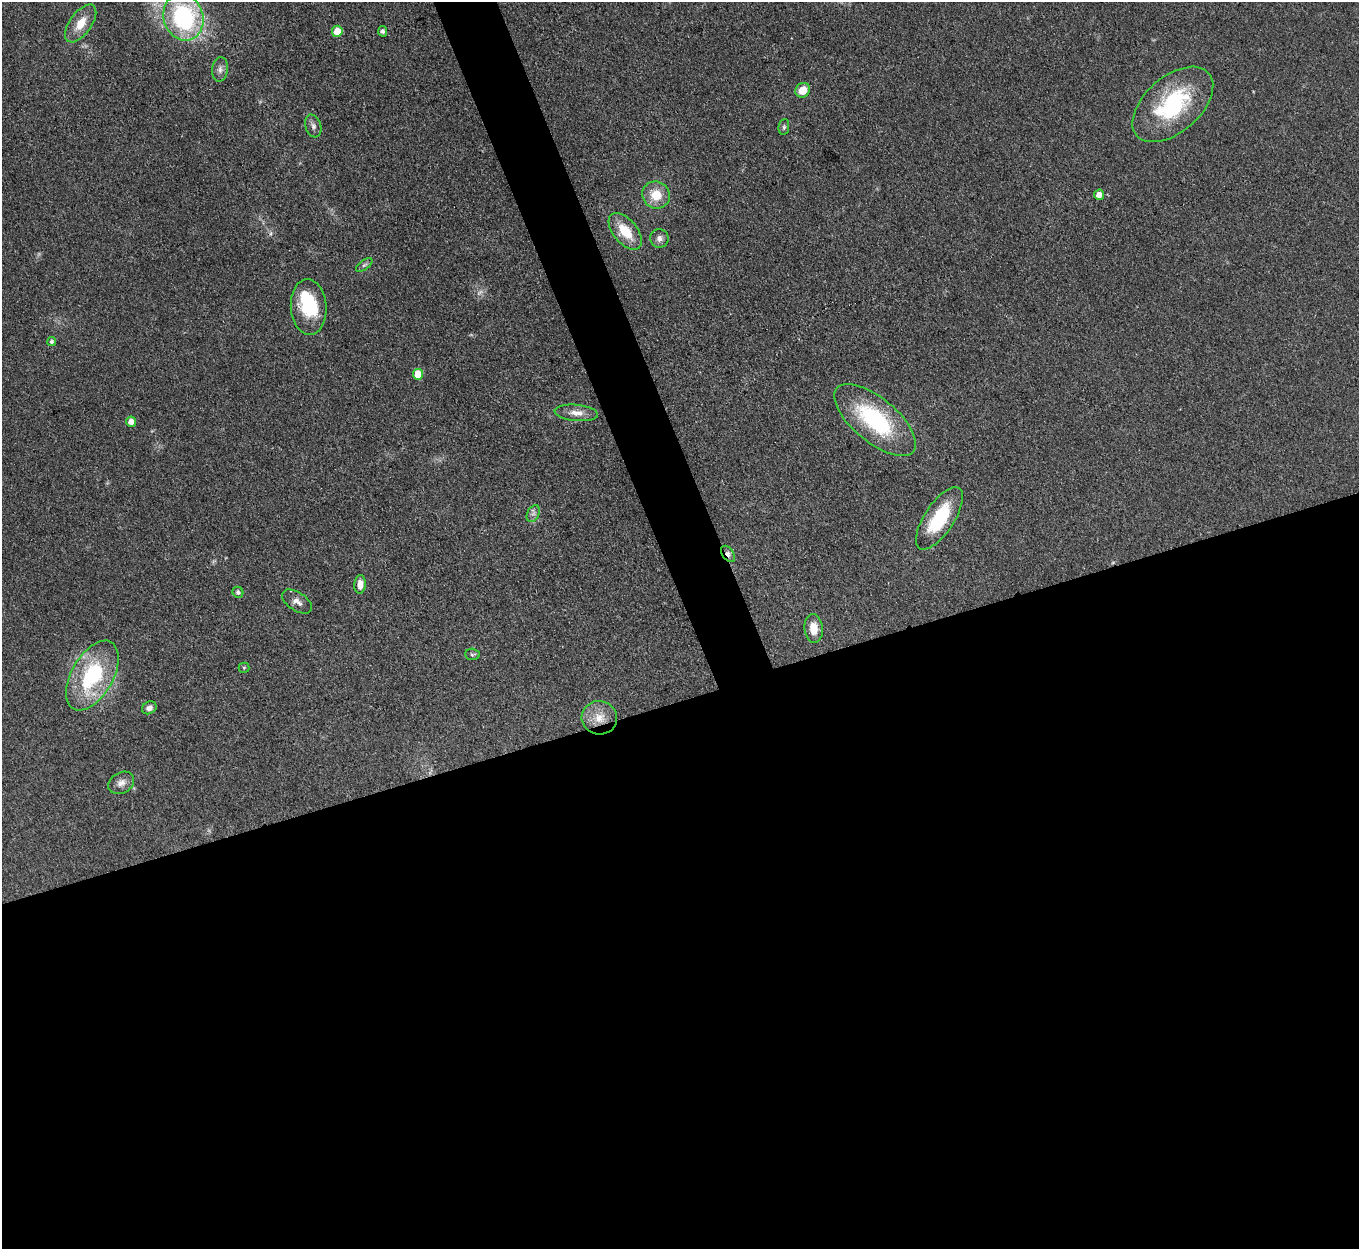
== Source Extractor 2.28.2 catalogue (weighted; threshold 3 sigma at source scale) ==
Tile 15 of 4 x 4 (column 3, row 4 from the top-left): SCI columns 2715-4071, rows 276-1522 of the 5429 x 5414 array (HDU 1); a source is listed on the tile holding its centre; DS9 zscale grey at full resolution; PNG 1361 x 1251 px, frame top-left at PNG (2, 2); each listed source drawn as its Kron ellipse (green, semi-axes under 4 px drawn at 4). Shown black and unused: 47% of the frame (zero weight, under 3 of 4 exposures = <1% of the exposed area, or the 3 px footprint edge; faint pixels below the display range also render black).
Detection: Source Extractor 2.28.2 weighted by HDU 2 'WHT'; one run over the whole footprint, this tile lists its part. Background 0.108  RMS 0.0067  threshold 0.03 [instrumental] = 3 sigma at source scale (4.5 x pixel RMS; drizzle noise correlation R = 1.50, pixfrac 1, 0.05/0.05 arcsec/px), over >= 5 px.
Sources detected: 37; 1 too faint to see at this stretch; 2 inside a brighter object's white glare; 1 cosmic-ray / hot-pixel residue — neither listed nor drawn; the other 33 listed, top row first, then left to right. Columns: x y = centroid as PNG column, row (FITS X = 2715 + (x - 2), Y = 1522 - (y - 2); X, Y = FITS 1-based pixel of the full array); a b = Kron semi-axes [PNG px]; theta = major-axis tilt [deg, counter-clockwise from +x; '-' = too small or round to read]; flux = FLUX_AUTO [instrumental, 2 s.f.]
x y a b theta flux
183 17 24 19 -72 93
81 23 22 11 54 11
337 31 5 5 - 13
383 31 5 4 - 1.5
220 69 12 8 85 3.3
803 90 8 7 - 8.8
1173 104 48 27 41 67
313 126 12 7 -71 2.9
784 127 8 5 82 1.4
656 195 14 13 - 14
1099 195 5 5 - 5.2
625 231 21 12 -50 18
659 238 9 9 - 3.5
364 265 9 4 35 1.6
309 307 28 18 -86 25
51 342 4 4 - 1.5
418 374 5 5 - 18
576 413 22 8 -5 6.6
875 420 49 22 -40 72
131 422 5 5 - 5.2
533 514 9 6 64 2.3
939 518 36 15 57 38
728 554 9 5 -53 3
360 584 9 6 86 5.1
238 592 6 5 - 1.9
297 602 17 9 -34 4.4
814 628 14 9 -84 9.4
472 654 7 6 - 1.4
244 668 5 5 - 0.93
92 675 38 20 60 63
149 708 7 6 - 2.9
599 718 18 16 -13 13
121 783 13 10 31 4.7
Overlapping masked pixels (flux is a lower limit): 1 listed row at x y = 728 554